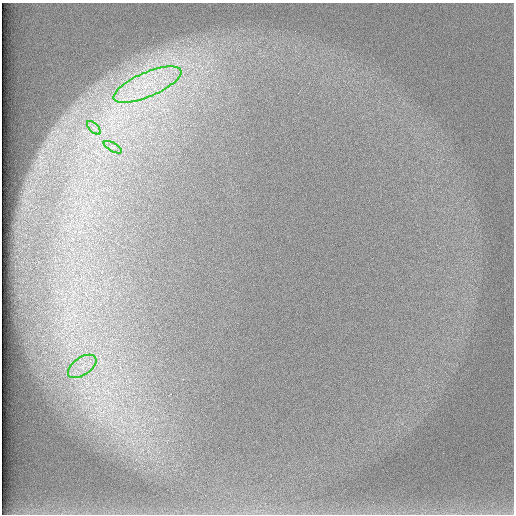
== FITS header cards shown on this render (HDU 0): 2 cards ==
NAXIS1  =                  512 /
NAXIS2  =                  512 /

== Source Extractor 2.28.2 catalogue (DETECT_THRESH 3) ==
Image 512 x 512 px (HDU 0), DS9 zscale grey, 1 PNG px = 1 image px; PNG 516 x 516 px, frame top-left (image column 1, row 512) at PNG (2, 3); each listed source drawn as its Kron ellipse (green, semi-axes under 4 px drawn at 4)
Background 97.7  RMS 2.9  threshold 8.7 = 3 sigma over >= 5 px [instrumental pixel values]
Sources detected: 4; all 4 listed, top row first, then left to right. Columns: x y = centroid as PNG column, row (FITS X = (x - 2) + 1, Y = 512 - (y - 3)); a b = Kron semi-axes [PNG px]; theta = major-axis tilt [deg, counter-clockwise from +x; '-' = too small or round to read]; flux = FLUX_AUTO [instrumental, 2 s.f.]
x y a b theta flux
147 85 36 12 23 9900
94 128 8 4 -44 620
113 147 10 4 -29 570
82 366 16 9 34 2400